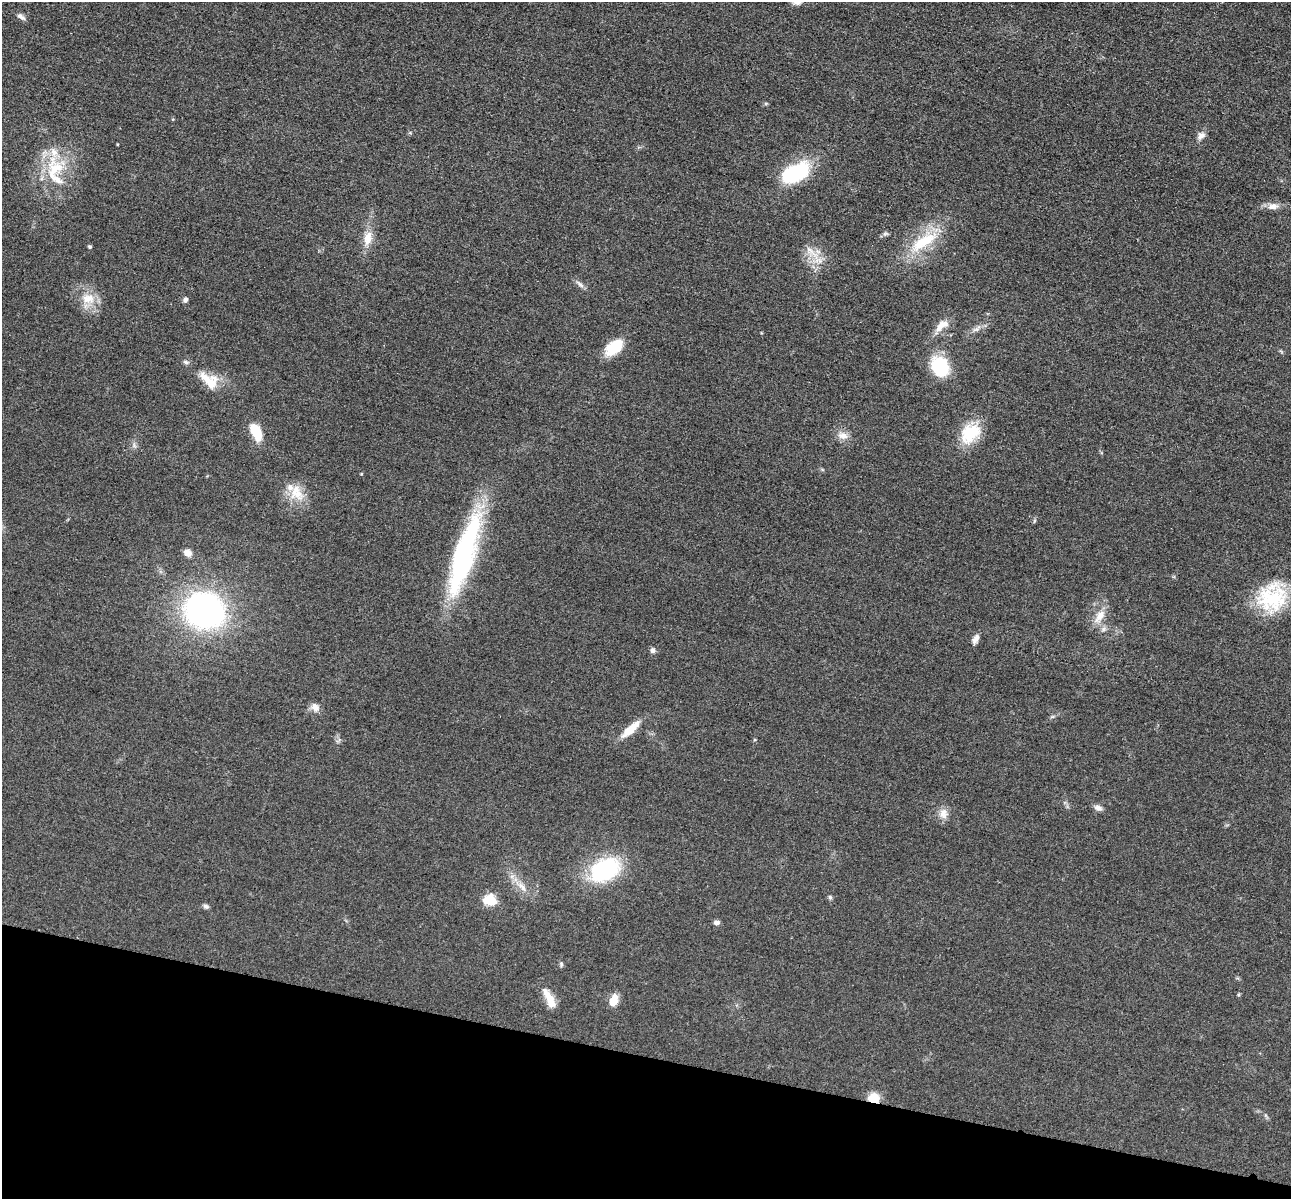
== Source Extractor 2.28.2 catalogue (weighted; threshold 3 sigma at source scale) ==
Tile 15 of 4 x 4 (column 3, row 4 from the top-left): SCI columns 2599-3887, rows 277-1473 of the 5198 x 5216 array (HDU 1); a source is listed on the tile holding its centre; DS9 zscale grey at full resolution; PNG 1293 x 1201 px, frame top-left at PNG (2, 2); no overlay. Shown black and unused: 12% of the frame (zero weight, under 3 of 4 exposures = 3% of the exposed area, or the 3 px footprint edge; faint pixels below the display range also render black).
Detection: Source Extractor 2.28.2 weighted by HDU 2 'WHT'; one run over the whole footprint, this tile lists its part. Background 0.0485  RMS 0.0082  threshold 0.0368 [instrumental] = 3 sigma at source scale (4.5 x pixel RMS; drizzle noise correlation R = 1.50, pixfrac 1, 0.05/0.05 arcsec/px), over >= 5 px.
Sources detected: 52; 2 inside a brighter listed object's ellipse — not listed separately; the other 50 listed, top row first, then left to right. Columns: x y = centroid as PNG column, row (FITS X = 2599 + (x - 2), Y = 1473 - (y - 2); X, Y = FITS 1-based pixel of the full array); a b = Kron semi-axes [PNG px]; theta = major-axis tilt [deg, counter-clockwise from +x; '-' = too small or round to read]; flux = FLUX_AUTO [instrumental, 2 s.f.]
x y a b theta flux
21 16 11 6 -36 3.2
1201 136 12 9 42 4.4
117 144 4 2 - 0.64
55 168 35 24 -69 41
795 173 26 14 26 77
1273 206 16 9 5 6.3
885 234 9 6 17 1.8
368 238 21 11 76 12
924 242 43 15 33 37
90 247 4 3 - 1.4
812 252 32 10 -45 13
580 284 14 5 -42 3.1
88 298 21 15 -11 16
185 299 6 5 - 2.4
941 326 24 10 44 10
976 329 14 6 29 4.2
614 347 23 14 39 21
186 362 9 6 -20 2.1
939 367 18 14 -67 55
209 380 29 16 -42 19
256 432 16 8 -62 29
970 433 29 20 48 30
843 435 16 10 -13 6.9
134 445 10 6 -70 2.5
361 474 4 3 - 0.61
297 493 24 18 -59 18
188 553 8 7 - 6.1
464 554 99 22 73 140
1271 599 40 32 58 55
204 611 31 27 -18 250
1100 616 22 11 59 12
1104 629 9 6 42 2.7
975 639 12 7 63 4.2
653 650 7 6 - 2.7
315 707 12 10 -52 5.5
1052 717 6 4 18 1.2
630 729 28 9 42 15
1098 808 10 7 -20 3.9
943 813 14 12 83 7.1
604 870 31 20 25 84
522 887 18 7 -48 8
830 897 6 5 - 1.5
490 900 6 6 - 70
206 906 7 6 - 2.1
716 922 7 5 -2 2.8
561 964 7 5 -89 1.5
549 998 25 8 -63 13
613 1001 11 7 71 14
874 1098 8 7 - 20
1265 1115 6 4 -70 1.3
Overlapping masked pixels (flux is a lower limit): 1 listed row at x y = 874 1098